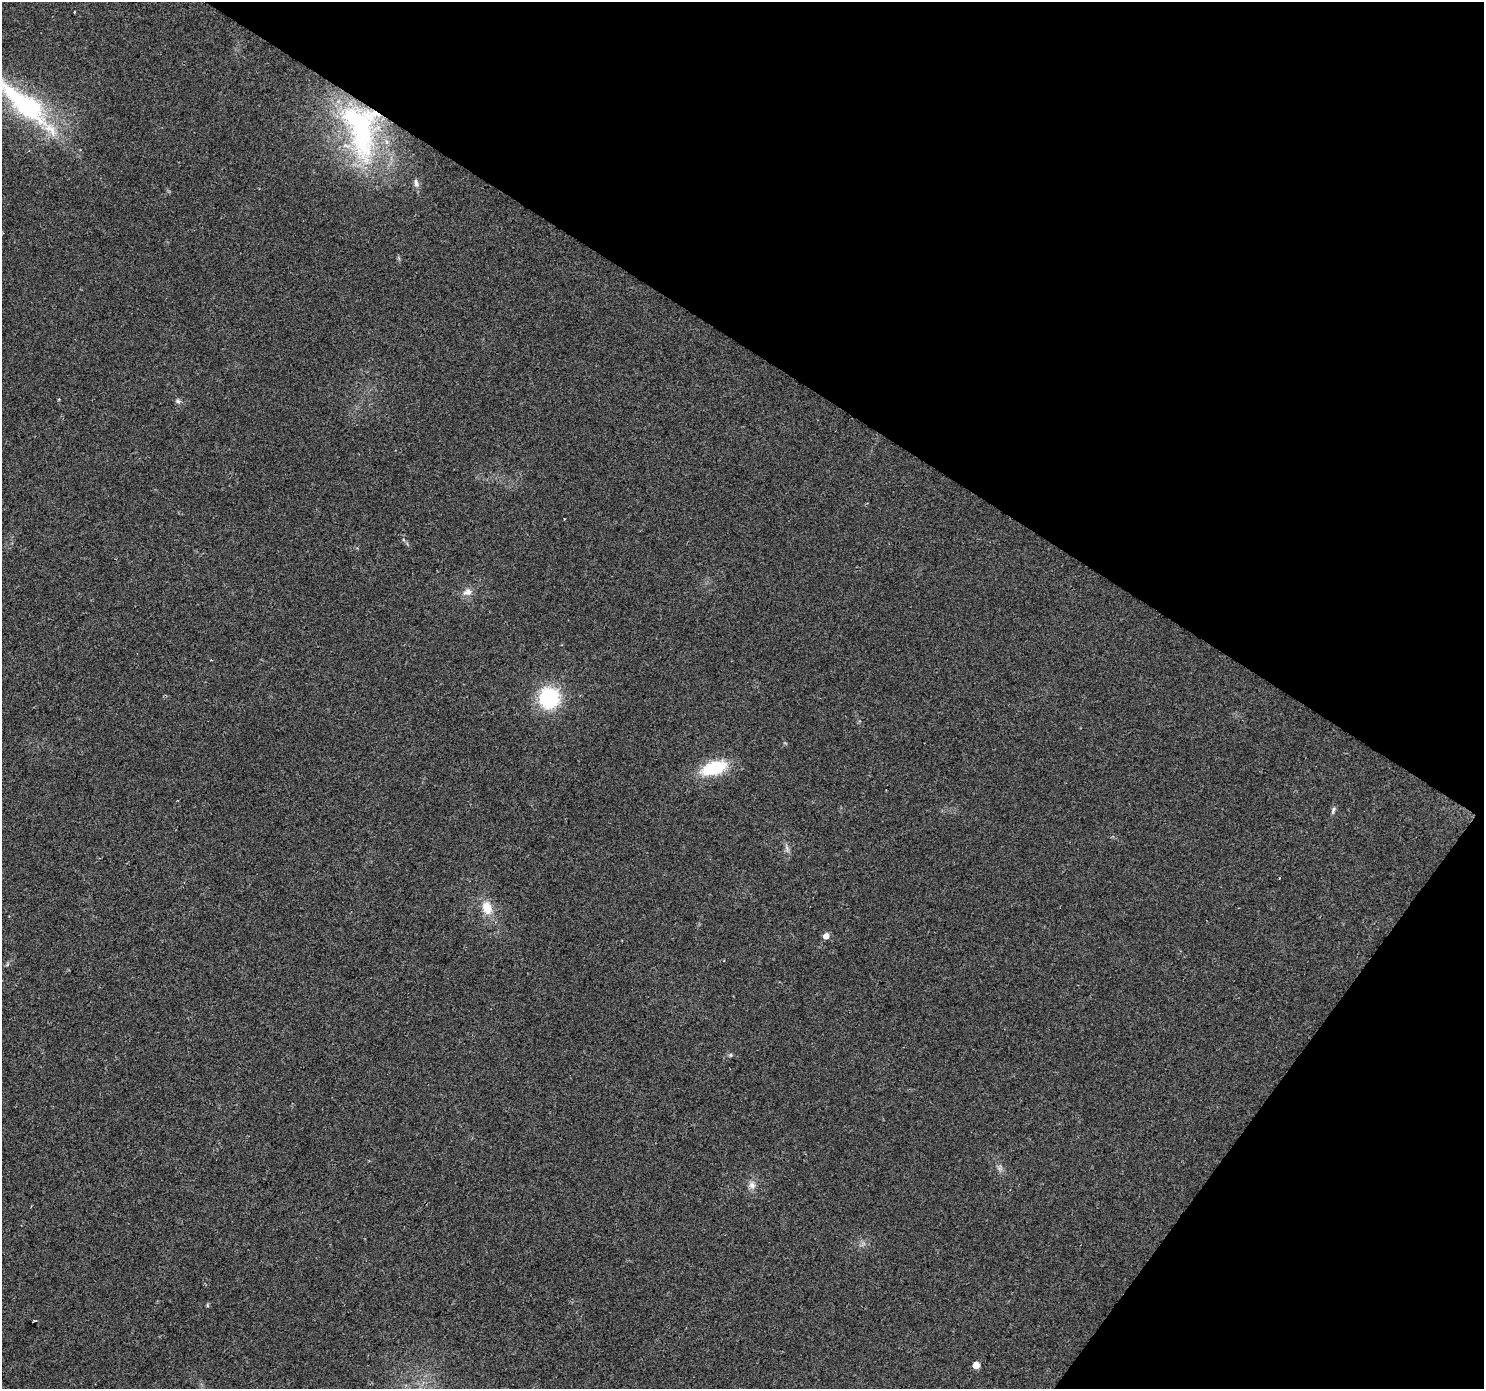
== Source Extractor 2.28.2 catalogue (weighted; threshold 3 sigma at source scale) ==
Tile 8 of 4 x 4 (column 4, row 2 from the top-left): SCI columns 4445-5926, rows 2960-4346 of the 5931 x 5985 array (HDU 1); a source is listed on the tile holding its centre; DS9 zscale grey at full resolution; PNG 1486 x 1391 px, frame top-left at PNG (2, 2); no overlay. Shown black and unused: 32% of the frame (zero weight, under 2 of 3 exposures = <1% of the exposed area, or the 3 px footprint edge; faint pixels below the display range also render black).
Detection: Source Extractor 2.28.2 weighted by HDU 2 'WHT'; one run over the whole footprint, this tile lists its part. Background 0.0505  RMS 0.0082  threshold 0.0368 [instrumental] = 3 sigma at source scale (4.5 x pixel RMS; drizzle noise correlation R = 1.50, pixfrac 1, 0.0396/0.0396 arcsec/px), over >= 5 px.
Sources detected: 20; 1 inside a brighter object's white glare — not listed; the other 19 listed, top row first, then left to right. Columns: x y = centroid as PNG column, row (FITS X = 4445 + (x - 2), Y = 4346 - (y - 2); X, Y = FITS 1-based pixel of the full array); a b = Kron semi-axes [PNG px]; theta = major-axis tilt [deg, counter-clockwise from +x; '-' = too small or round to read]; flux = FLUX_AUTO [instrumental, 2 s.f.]
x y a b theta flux
74 12 3 2 - 0.57
25 104 96 23 -41 130
360 125 87 37 -59 150
416 183 13 7 -73 3.6
178 401 7 5 -2 1.8
467 592 13 10 22 5.8
549 698 21 19 89 60
714 768 29 14 19 39
1333 810 10 4 70 1.9
787 848 10 4 -77 2.3
487 908 16 11 -71 14
826 936 5 5 - 7.3
724 961 3 2 - 0.68
731 1055 6 4 89 0.97
999 1168 7 4 -19 1.9
752 1185 10 9 - 4.6
207 1305 6 4 -90 0.92
35 1321 5 3 - 0.75
976 1365 5 5 - 14
Isophote crosses this tile's border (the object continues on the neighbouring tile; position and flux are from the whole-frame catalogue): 1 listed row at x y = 25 104